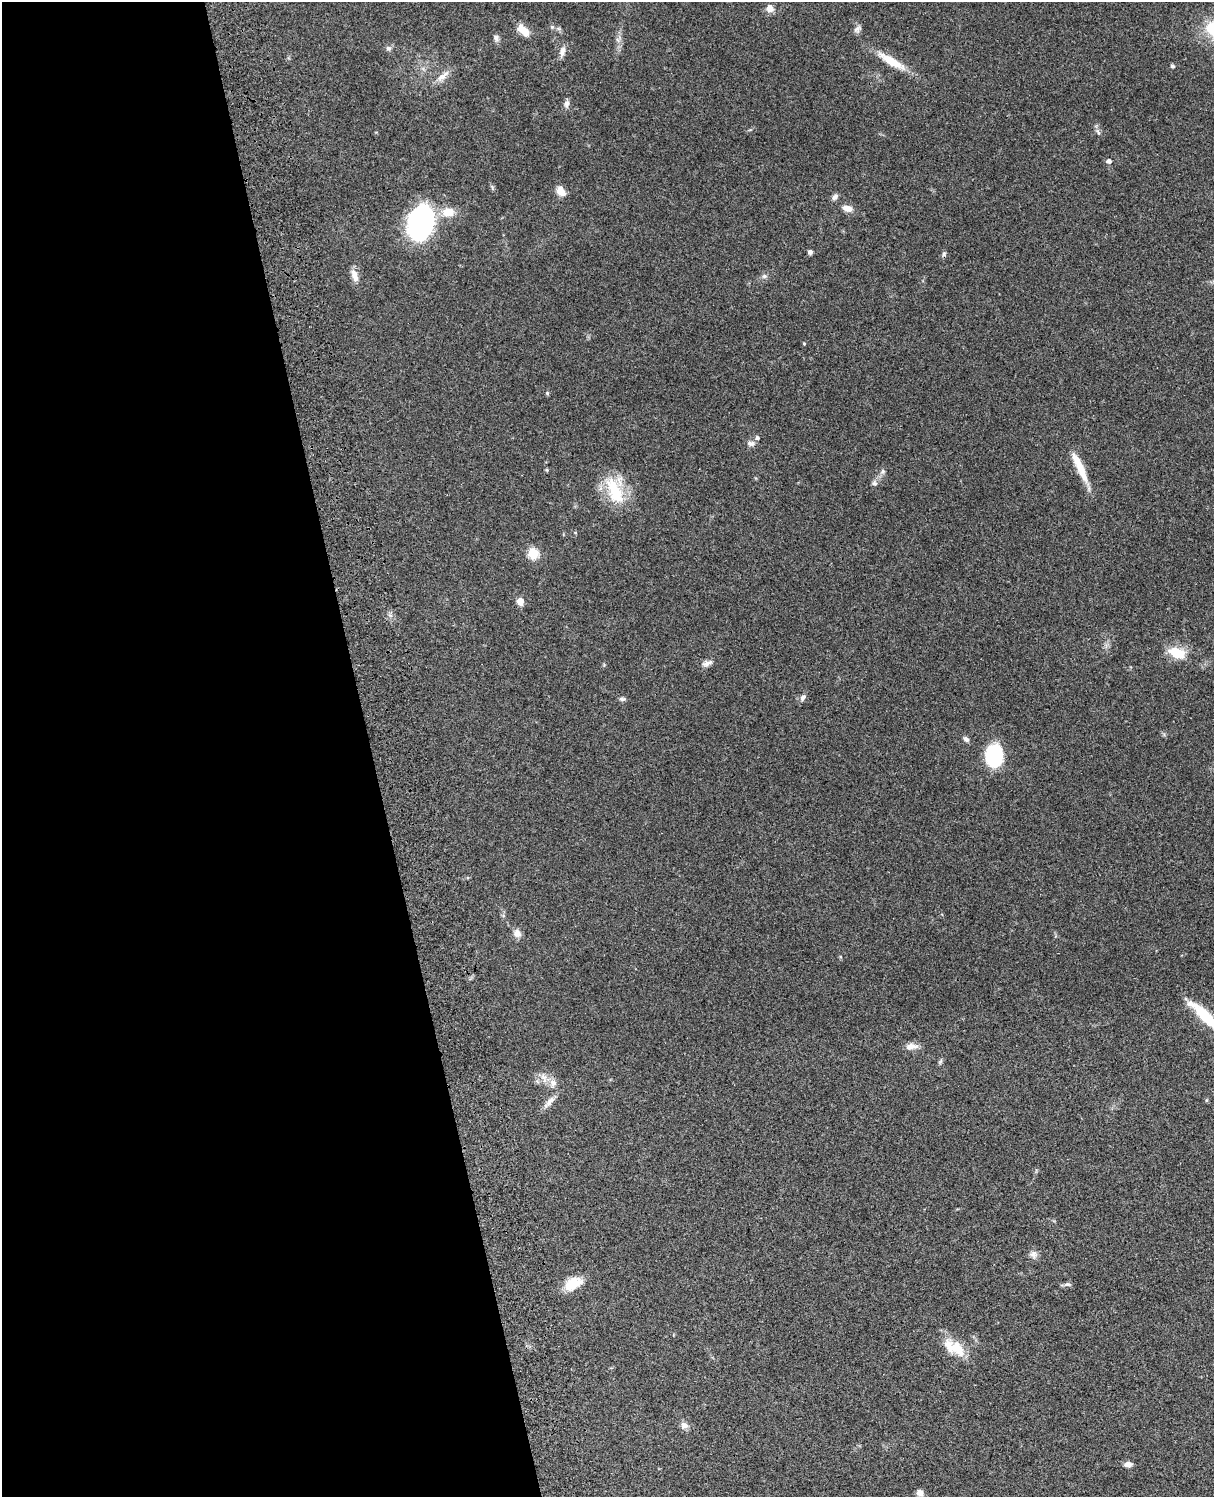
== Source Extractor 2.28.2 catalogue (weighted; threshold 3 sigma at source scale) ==
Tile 5 of 4 x 3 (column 1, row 2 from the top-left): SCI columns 122-1333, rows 1773-3267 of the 5088 x 4926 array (HDU 1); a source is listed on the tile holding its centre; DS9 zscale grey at full resolution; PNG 1216 x 1499 px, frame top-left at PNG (2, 2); no overlay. Shown black and unused: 31% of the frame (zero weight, under 3 of 4 exposures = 6% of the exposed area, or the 3 px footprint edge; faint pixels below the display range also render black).
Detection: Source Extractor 2.28.2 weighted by HDU 2 'WHT'; one run over the whole footprint, this tile lists its part. Background 0.09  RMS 0.0061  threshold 0.0276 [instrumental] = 3 sigma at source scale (4.5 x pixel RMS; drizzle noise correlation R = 1.50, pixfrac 1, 0.05/0.05 arcsec/px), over >= 5 px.
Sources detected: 55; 1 cosmic-ray / hot-pixel residue — not listed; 1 inside a brighter listed object's ellipse — not listed separately; the other 53 listed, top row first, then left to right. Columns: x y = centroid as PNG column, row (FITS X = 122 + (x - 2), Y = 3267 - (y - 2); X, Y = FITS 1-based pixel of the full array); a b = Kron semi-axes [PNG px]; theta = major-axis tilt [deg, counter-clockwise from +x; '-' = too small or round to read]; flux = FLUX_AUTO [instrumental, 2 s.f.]
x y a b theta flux
769 9 10 10 - 3.7
552 27 5 5 - 0.81
857 29 11 7 37 2.1
523 30 15 8 -45 8.4
496 38 8 7 - 1.9
618 40 7 4 -71 1.4
389 48 8 7 - 1.6
562 51 15 7 75 3.2
891 61 41 10 -31 14
1172 66 5 4 - 1.4
443 76 21 8 40 5.1
566 104 11 7 82 2.3
1098 133 9 4 -68 1.5
1109 161 5 5 - 2.2
561 191 12 8 -59 5.7
835 197 8 6 48 2.2
847 208 11 7 -11 4.6
448 212 16 12 2 9.1
420 222 30 20 74 130
810 252 5 5 - 1.4
354 276 17 8 -71 4.6
764 276 7 5 20 1.5
804 343 5 3 - 0.54
547 393 5 4 - 0.7
757 438 6 5 - 1.2
751 443 11 7 -7 2.3
1080 467 40 8 -65 14
547 470 5 4 - 0.67
883 471 6 5 - 1.2
874 483 8 6 -9 1.5
615 491 40 17 -66 26
533 553 6 5 - 40
520 601 5 5 - 12
1177 653 22 13 -16 14
707 663 15 7 17 2.8
803 697 9 6 58 2.2
622 699 9 5 -6 1.4
966 739 9 5 -45 1.8
994 756 21 17 88 38
517 933 10 8 -45 3.8
1205 1016 41 9 -43 30
911 1046 15 8 4 4.7
544 1077 13 9 -75 4.5
553 1083 11 10 - 3.9
1207 1100 5 3 - 0.61
549 1102 21 7 47 4
1033 1254 10 10 - 3
573 1284 22 13 32 12
1067 1284 9 5 5 1.6
958 1349 25 14 -56 13
684 1425 11 9 -20 2.9
1128 1464 8 6 9 3.4
920 1493 9 7 -48 3
Isophote crosses this tile's border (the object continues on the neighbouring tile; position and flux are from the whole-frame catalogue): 1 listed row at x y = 1205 1016